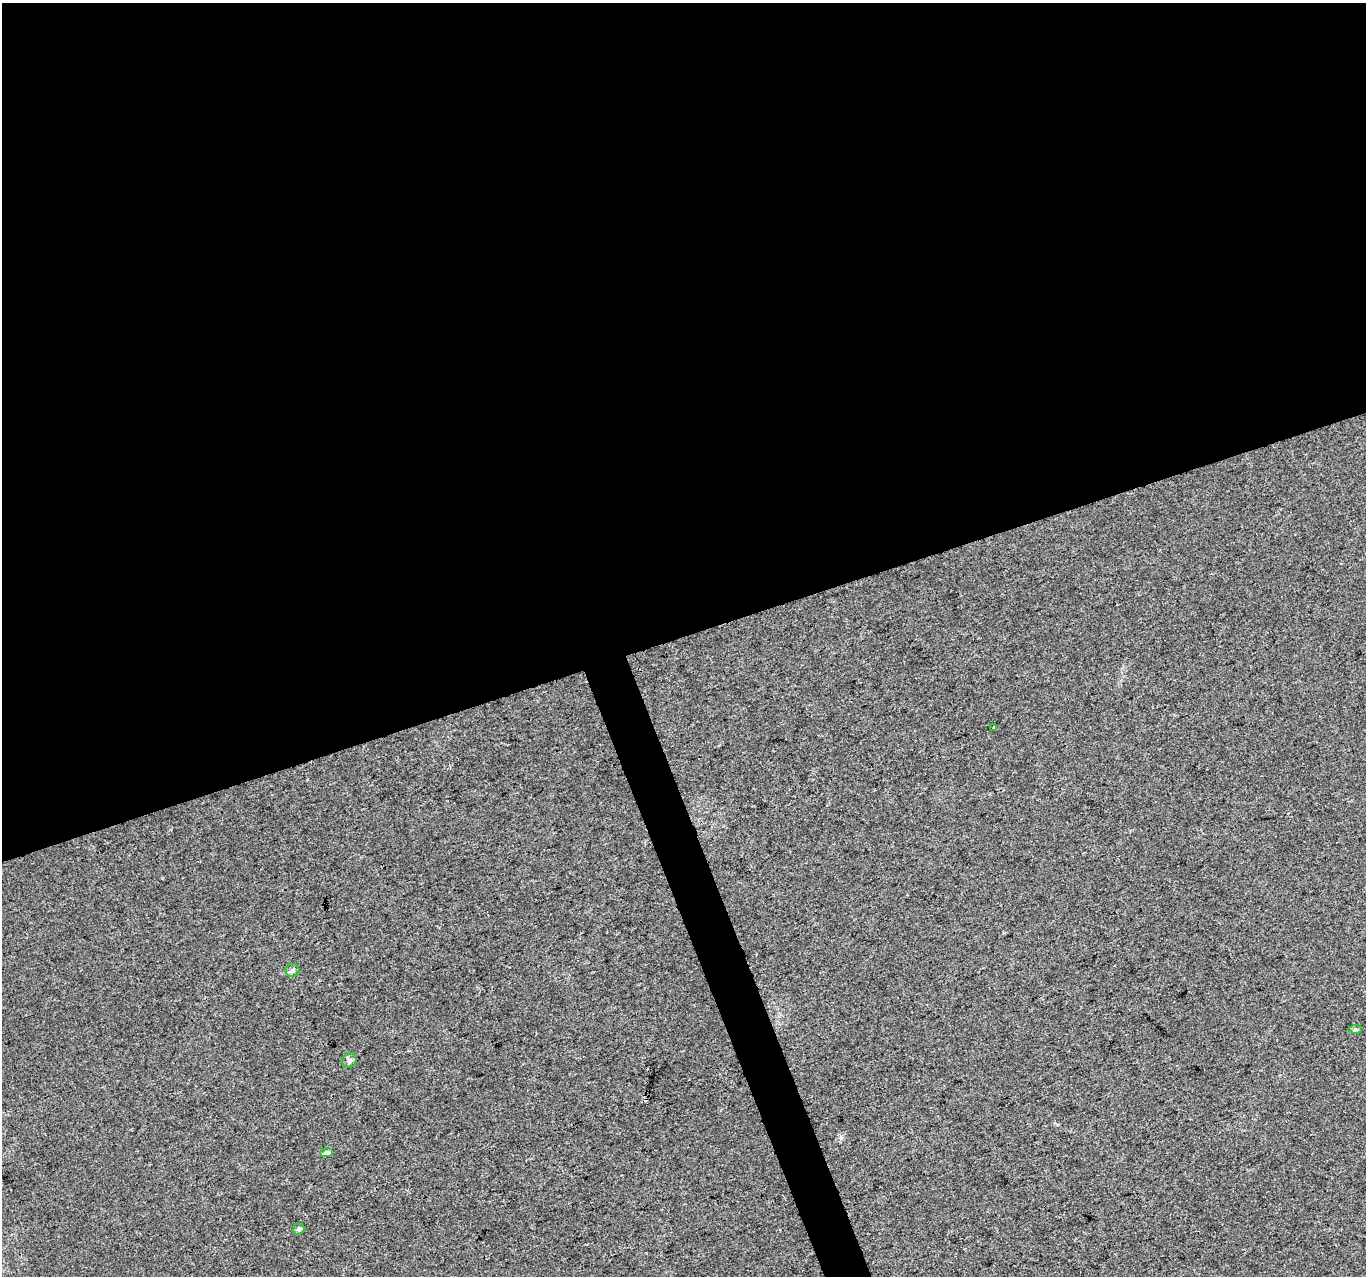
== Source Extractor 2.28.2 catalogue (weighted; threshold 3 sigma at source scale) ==
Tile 2 of 4 x 4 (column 2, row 1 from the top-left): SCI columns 1367-2730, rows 3946-5219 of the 5457 x 5290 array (HDU 1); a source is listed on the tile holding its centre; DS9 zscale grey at full resolution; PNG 1368 x 1278 px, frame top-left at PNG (2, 3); each listed source drawn as its Kron ellipse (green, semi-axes under 4 px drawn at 4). Shown black and unused: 51% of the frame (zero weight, under 3 of 4 exposures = <1% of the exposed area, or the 3 px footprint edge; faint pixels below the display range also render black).
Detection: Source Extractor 2.28.2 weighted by HDU 2 'WHT'; one run over the whole footprint, this tile lists its part. Background 0.00548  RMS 0.0035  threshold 0.0156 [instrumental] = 3 sigma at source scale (4.5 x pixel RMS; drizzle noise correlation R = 1.50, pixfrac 1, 0.0396/0.0396 arcsec/px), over >= 5 px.
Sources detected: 8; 2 cosmic-ray / hot-pixel residue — neither listed nor drawn; the other 6 listed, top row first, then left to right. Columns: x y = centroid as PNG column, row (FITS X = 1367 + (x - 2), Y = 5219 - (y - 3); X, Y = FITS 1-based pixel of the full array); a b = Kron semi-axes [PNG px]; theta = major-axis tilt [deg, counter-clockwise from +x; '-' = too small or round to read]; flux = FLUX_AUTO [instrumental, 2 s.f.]
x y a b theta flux
993 727 3 2 - 0.63
292 970 7 6 - 0.92
1355 1029 7 4 1 0.54
349 1060 8 7 - 1.1
326 1153 6 4 3 1.3
299 1229 5 5 - 0.95